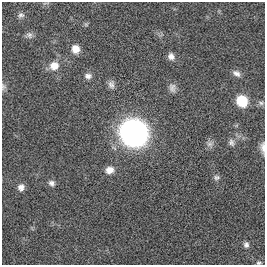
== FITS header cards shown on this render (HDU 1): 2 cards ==
NAXIS1  =                  263
NAXIS2  =                  263

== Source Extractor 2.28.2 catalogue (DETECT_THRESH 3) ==
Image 263 x 263 px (HDU 1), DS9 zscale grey, 1 PNG px = 1 image px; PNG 267 x 267 px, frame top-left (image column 1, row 263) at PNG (2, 2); no overlay
Background 0.00295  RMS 0.033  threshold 0.1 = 3 sigma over >= 5 px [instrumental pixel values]
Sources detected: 24; all 24 listed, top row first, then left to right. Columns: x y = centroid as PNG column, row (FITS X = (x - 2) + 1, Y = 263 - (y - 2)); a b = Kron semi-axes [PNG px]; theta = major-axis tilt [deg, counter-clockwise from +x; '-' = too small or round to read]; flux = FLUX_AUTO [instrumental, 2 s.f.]
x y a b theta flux
45 3 9 3 11 3
21 15 9 7 17 7.3
86 24 7 4 -1 3.1
29 35 9 8 - 8.3
75 49 8 7 - 25
171 56 8 7 - 11
54 66 11 10 - 25
236 73 11 7 -30 10
88 76 9 7 0 9.5
111 85 10 8 -87 9.5
3 87 9 7 -89 6.3
172 88 12 8 -79 11
242 101 9 8 - 93
261 103 9 6 -1 6.2
134 133 13 12 - 1900
231 142 10 8 -66 9
210 144 11 7 10 8.9
263 148 16 6 -89 12
110 170 10 8 12 17
217 177 9 6 4 6.5
52 183 8 7 - 8.1
21 187 8 7 - 11
246 245 8 7 - 7.3
259 263 7 5 1 4.3
At the frame edge (FLAGS 8, measured only in part): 3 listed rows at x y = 3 87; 263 148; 259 263